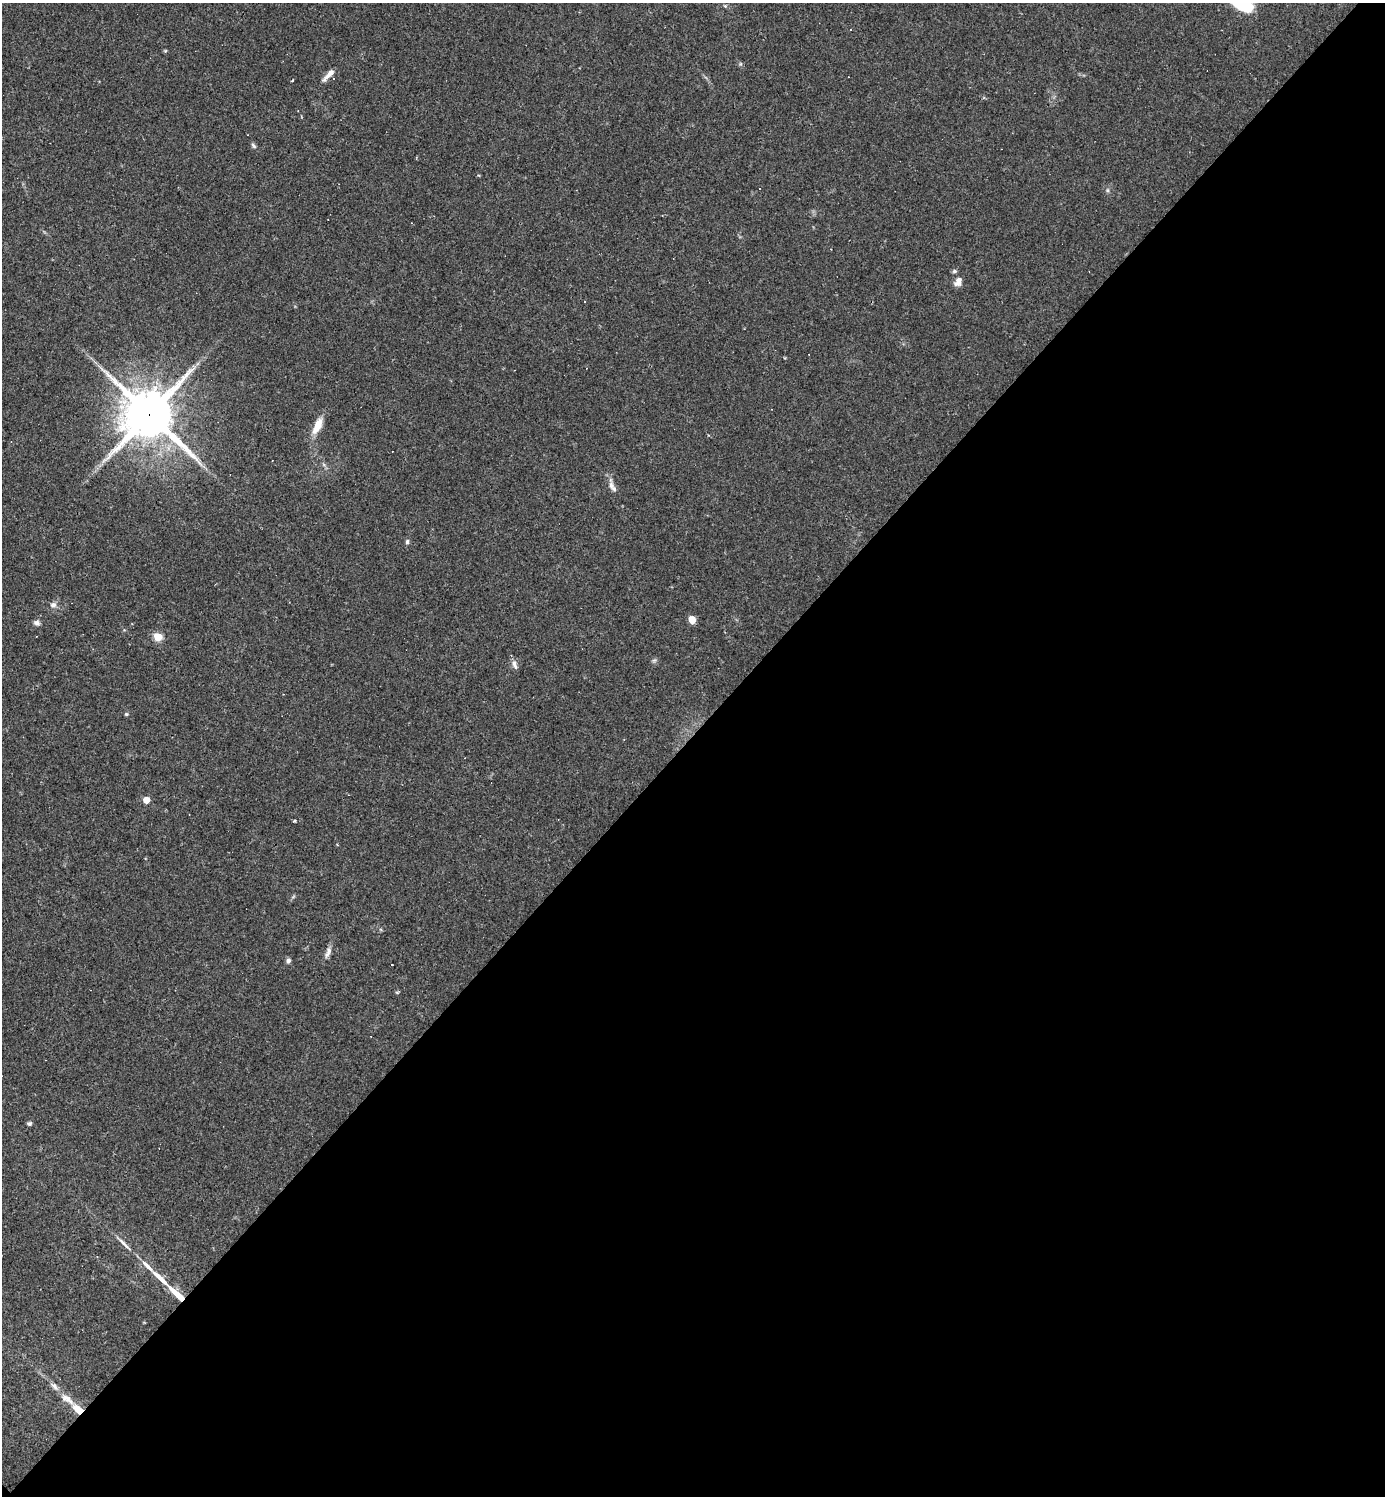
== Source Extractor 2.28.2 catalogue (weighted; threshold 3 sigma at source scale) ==
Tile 15 of 4 x 4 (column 3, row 4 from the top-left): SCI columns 3059-4441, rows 1-1494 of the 5975 x 5974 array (HDU 1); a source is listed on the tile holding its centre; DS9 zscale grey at full resolution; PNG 1387 x 1498 px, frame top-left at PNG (2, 3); no overlay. Shown black and unused: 51% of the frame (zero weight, under 2 of 3 exposures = <1% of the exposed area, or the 3 px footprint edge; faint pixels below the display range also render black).
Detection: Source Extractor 2.28.2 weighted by HDU 2 'WHT'; one run over the whole footprint, this tile lists its part. Background 0.0384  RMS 0.0049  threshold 0.0222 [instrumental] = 3 sigma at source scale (4.5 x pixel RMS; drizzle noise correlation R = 1.50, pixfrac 1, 0.05/0.05 arcsec/px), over >= 5 px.
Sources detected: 45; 5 cosmic-ray / hot-pixel residue — not listed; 8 inside a brighter listed object's ellipse — not listed separately; the other 32 listed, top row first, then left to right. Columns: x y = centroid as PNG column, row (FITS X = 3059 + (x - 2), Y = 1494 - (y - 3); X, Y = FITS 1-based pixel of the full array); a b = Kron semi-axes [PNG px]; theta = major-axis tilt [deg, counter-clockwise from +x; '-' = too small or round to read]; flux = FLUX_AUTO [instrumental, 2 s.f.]
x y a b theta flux
1240 3 27 16 -44 19
725 6 5 5 - 0.77
850 29 3 2 - 0.62
165 51 5 4 - 0.57
740 64 6 4 71 0.64
328 75 21 6 47 3.8
292 80 3 2 - 0.67
253 145 9 5 -59 1.1
1108 190 6 4 90 0.86
959 280 12 8 89 2.9
584 301 3 2 - 0.7
149 414 18 17 - 2300
318 425 24 9 64 7.6
611 485 18 7 -87 2.8
407 542 7 5 87 1.1
53 605 9 8 - 2.2
692 620 6 5 - 9.3
37 623 8 6 -19 1.7
158 637 5 5 - 21
654 660 7 5 29 0.95
514 665 14 7 -69 2.2
126 714 5 4 - 0.69
146 800 5 5 - 8
294 821 4 3 - 0.54
329 950 9 7 78 2.1
288 960 7 5 77 1.3
397 992 6 3 -1 0.53
29 1123 6 5 - 1
124 1244 27 5 -45 3.7
160 1278 24 5 -43 7.4
177 1294 19 5 -43 15
67 1399 27 9 -38 7.9
Overlapping masked pixels (flux is a lower limit): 2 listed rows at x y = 149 414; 177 1294
Isophote crosses this tile's border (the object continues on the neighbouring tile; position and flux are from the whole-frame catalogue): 1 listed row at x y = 1240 3